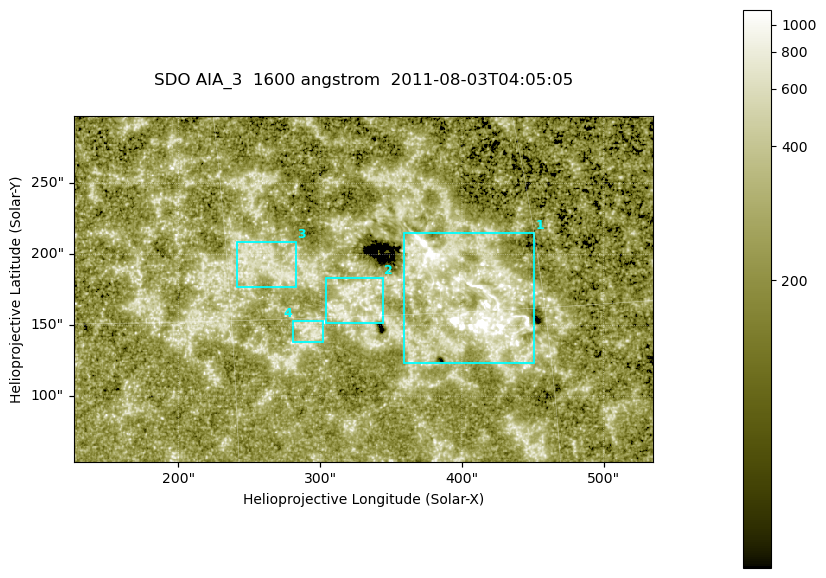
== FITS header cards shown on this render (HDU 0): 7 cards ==
TELESCOP= 'SDO     '           /
INSTRUME= 'AIA_3   '           /
WAVELNTH=                 1600 /
WAVEUNIT= 'angstrom'           /
DATE-OBS= '2011-08-03T04:05:05.120' /
CTYPE1  = 'HPLN-TAN'           /
CTYPE2  = 'HPLT-TAN'           /

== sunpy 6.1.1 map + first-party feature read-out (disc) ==
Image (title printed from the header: SDO AIA_3  1600 angstrom  2011-08-03T04:05:05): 670 x 401 px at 0.609 arcsec/px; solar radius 946 arcsec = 1552 px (partial field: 3.6% of the solar disc is inside the frame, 100% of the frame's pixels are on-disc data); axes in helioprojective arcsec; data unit not stated in the header (colour bar unlabelled)
Pointing: header CRPIX1/2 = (2047.81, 2050.03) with CRVAL1/2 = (0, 0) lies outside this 670 x 401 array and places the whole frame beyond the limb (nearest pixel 1.39 R_sun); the SolarSoft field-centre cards XCEN/YCEN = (330.4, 175.6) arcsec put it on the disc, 1893 arcsec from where CRPIX/CRVAL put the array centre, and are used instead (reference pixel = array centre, CRVAL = XCEN/YCEN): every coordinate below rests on XCEN/YCEN
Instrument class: DISC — disc imager (sunpy class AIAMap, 1600 A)
Bright regions (active regions / flare kernels): reference = the on-disc median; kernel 5 px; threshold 5 sigma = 350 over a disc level ~228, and >= 1.15x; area >= 268 px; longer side >= 5 px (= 3 arcsec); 4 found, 4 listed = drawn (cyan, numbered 1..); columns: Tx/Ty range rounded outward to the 2 arcsec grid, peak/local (2 s.f.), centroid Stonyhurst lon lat
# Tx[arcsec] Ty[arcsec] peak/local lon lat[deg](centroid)
1 358..452 122..216 13 +26 +16
2 304..346 150..184 3.7 +21 +16
3 240..284 176..210 3.7 +17 +17
4 280..302 138..154 3.4 +19 +14